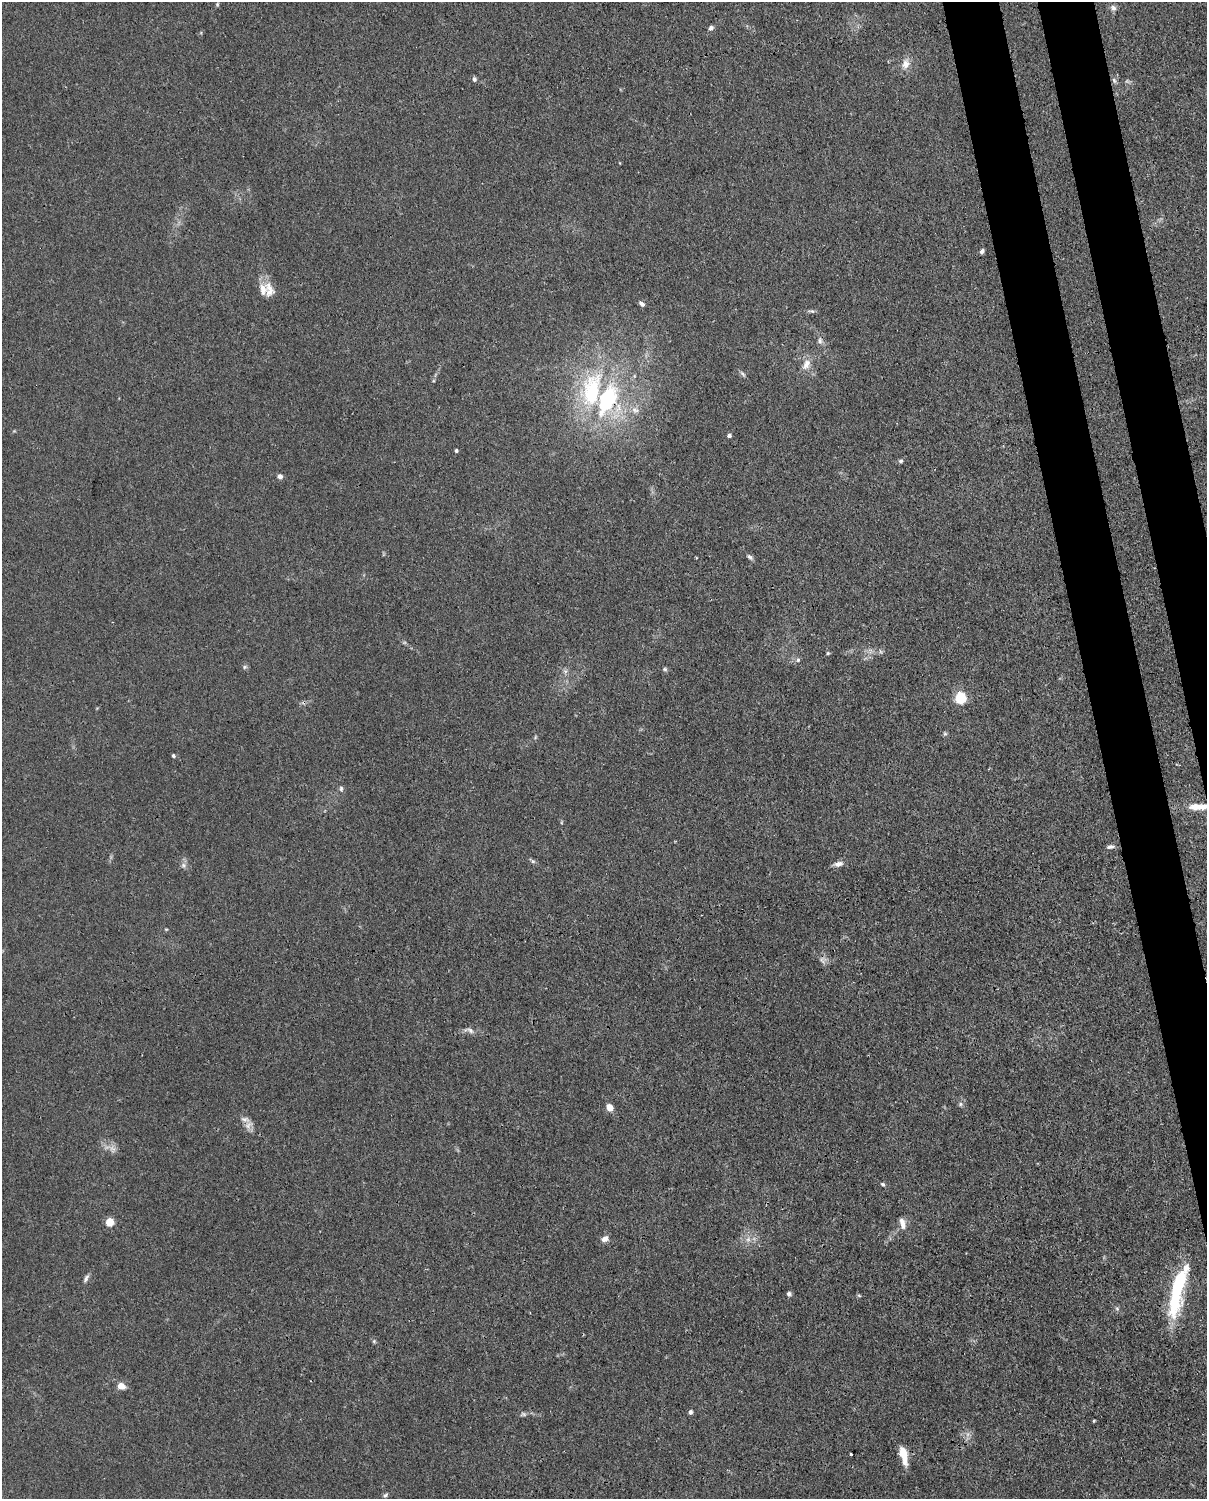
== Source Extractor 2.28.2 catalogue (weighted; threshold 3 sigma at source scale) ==
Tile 6 of 4 x 3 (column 2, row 2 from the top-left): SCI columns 1297-2501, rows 1761-3257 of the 5001 x 4906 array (HDU 1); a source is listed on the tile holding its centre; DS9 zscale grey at full resolution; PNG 1209 x 1501 px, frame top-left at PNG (2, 2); no overlay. Shown black and unused: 6% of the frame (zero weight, under 3 of 4 exposures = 7% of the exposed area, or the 3 px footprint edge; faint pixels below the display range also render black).
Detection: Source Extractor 2.28.2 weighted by HDU 2 'WHT'; one run over the whole footprint, this tile lists its part. Background 0.0269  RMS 0.0028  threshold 0.0128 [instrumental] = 3 sigma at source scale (4.5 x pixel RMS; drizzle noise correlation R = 1.50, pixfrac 1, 0.05/0.05 arcsec/px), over >= 5 px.
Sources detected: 61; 3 too faint to see at this stretch — not listed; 2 inside a brighter listed object's ellipse — not listed separately; the other 56 listed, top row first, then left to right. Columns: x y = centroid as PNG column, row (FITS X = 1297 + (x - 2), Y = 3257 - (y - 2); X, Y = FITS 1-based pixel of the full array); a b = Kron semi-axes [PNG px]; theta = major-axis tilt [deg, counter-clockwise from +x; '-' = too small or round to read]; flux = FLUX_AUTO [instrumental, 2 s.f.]
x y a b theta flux
217 4 6 3 -73 0.33
1113 8 9 7 -56 0.96
711 28 6 5 - 0.92
906 64 13 9 76 2.5
474 79 6 5 - 0.68
1114 80 9 4 -63 0.68
982 251 5 4 - 0.78
269 290 23 13 -76 3.9
642 304 7 5 -35 0.93
811 311 9 4 -10 0.61
820 341 9 6 -80 0.96
806 364 16 9 60 2.6
742 373 10 4 -50 0.61
592 390 56 28 77 32
635 410 11 8 -10 1.7
729 436 4 4 - 0.89
456 451 4 4 - 0.57
901 461 6 5 - 0.51
280 476 6 6 - 0.93
750 557 9 5 -41 0.75
828 653 5 4 - 0.34
798 660 7 5 86 0.64
245 667 7 4 47 0.46
665 669 6 5 - 0.54
960 698 6 5 - 34
945 734 6 5 - 0.47
535 737 6 4 88 0.36
173 756 5 5 - 0.48
341 788 7 5 76 0.59
1198 807 25 8 1 4.5
1110 847 11 5 11 0.87
533 861 7 5 -29 0.54
838 864 12 6 9 1.4
183 865 8 8 - 0.98
470 1030 13 6 -25 1.2
960 1104 6 5 - 0.58
609 1108 7 6 - 3
245 1119 14 8 -15 1.7
883 1184 6 4 -39 0.48
109 1222 5 5 - 11
902 1223 15 7 -78 2.1
605 1239 9 7 33 1.5
748 1239 8 6 45 1.2
86 1278 11 5 60 0.87
1178 1290 58 12 77 25
789 1294 5 5 - 0.73
859 1296 6 4 -3 0.35
1117 1309 6 5 - 0.54
374 1341 5 4 - 0.37
121 1386 7 6 - 3
690 1412 6 5 - 0.65
523 1414 9 6 1 0.68
1094 1421 3 3 - 0.51
851 1454 3 3 - 0.46
904 1455 20 7 -77 4.7
385 1495 7 4 43 0.5
Overlapping masked pixels (flux is a lower limit): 1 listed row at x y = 1198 807